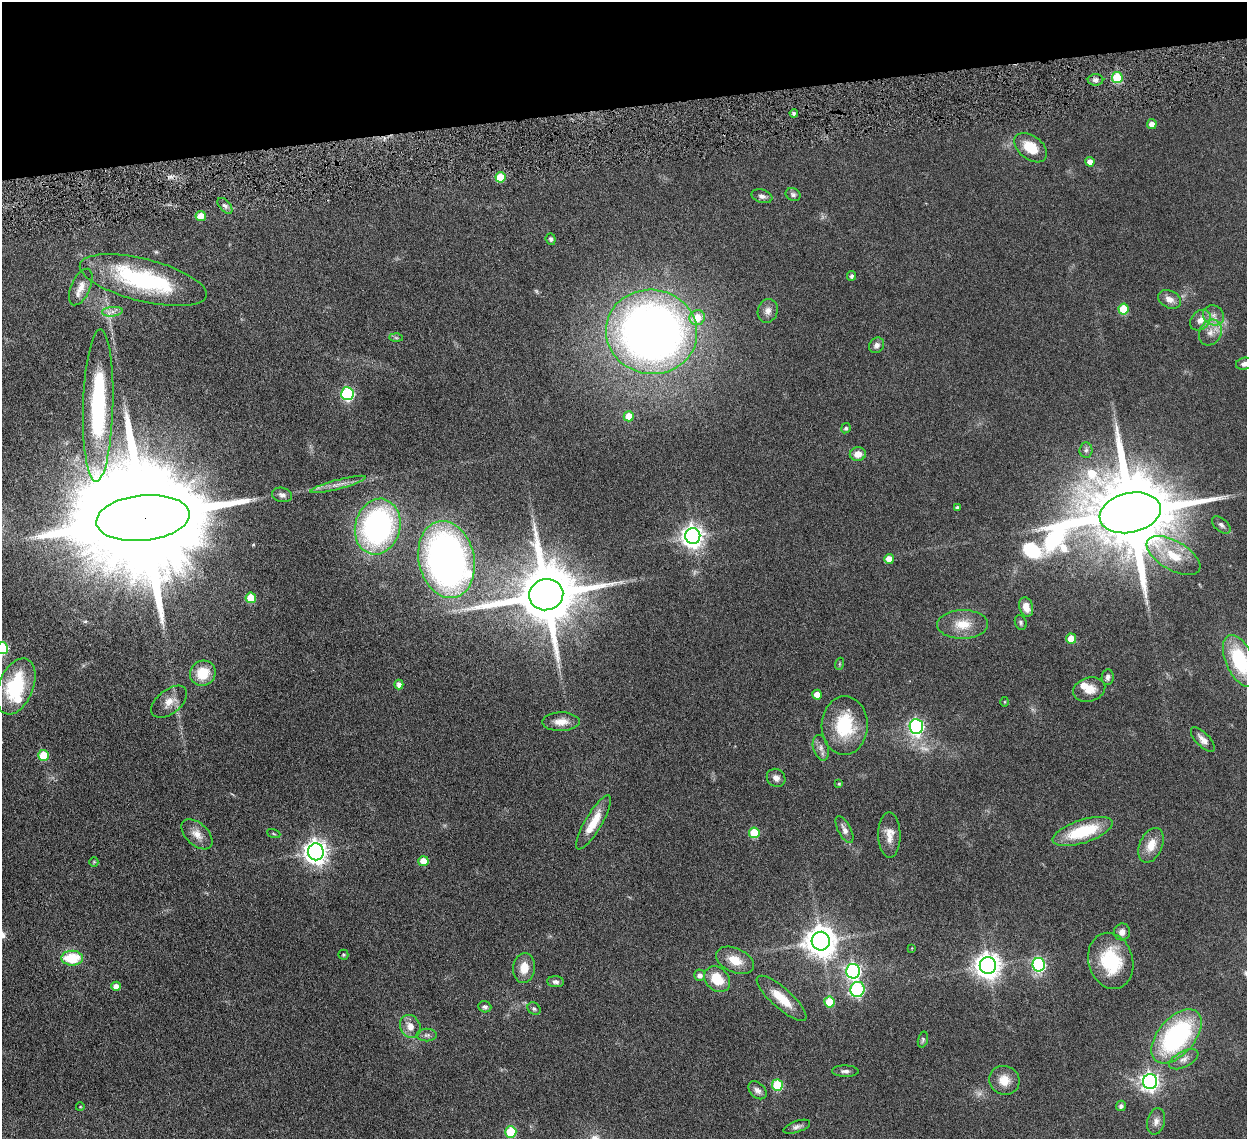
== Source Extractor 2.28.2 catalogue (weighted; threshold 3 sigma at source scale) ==
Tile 3 of 4 x 4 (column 3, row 1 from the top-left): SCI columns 2582-3826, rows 3583-4719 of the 5159 x 5000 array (HDU 1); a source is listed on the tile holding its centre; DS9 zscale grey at full resolution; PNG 1249 x 1141 px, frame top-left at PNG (2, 2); each listed source drawn as its Kron ellipse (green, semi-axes under 4 px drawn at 4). Shown black and unused: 9% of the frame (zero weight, under 4 of 8 exposures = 5% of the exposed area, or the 3 px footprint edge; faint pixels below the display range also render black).
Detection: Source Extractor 2.28.2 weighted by HDU 2 'WHT'; one run over the whole footprint, this tile lists its part. Background 0.0545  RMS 0.0051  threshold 0.0207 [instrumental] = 3 sigma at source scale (4.09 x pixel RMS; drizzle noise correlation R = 1.36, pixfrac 0.8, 0.05/0.05 arcsec/px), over >= 5 px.
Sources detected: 124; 5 too faint to see at this stretch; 1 inside a brighter object's white glare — neither listed nor drawn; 3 inside a brighter listed object's ellipse — not listed separately; the other 115 listed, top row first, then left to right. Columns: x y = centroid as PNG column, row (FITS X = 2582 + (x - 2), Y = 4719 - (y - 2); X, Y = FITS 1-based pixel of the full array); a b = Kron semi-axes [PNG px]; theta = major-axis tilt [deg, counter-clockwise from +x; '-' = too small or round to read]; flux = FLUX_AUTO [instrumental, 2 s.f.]
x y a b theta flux
1117 78 5 5 - 20
1096 80 8 6 0 1.4
794 113 4 4 - 0.8
1152 124 5 4 - 2.9
1031 148 18 12 -37 10
1090 162 5 4 - 3.6
500 177 5 5 - 11
793 195 8 6 -25 1.1
762 196 11 6 -17 1.6
225 206 9 5 -48 1.6
201 216 5 5 - 7
551 239 5 5 - 0.89
852 276 5 4 - 1.1
143 280 65 21 -14 55
81 287 19 9 66 3.9
1169 299 12 8 -24 2.9
1124 309 5 5 - 14
768 311 12 10 72 2.6
112 312 10 4 6 1.8
1213 315 11 9 -35 2.7
697 318 8 7 - 7.9
1200 320 12 8 44 3.4
651 332 46 42 -9 360
1210 332 13 11 62 3.8
396 338 7 4 -2 0.67
876 345 8 7 - 1.7
1244 364 8 6 14 1.5
347 394 6 6 - 52
98 406 76 15 88 56
629 416 5 5 - 6.8
846 428 5 4 - 0.79
1086 450 7 6 - 1.2
858 454 8 6 7 4
338 484 29 4 15 3.3
282 495 10 7 -9 1.6
957 507 4 3 - 0.86
1130 513 31 20 13 8700
143 518 47 23 6 28000
1221 525 11 6 -40 1.5
378 527 28 22 76 100
693 536 8 7 - 300
1173 556 30 14 -30 12
446 559 39 27 -78 210
889 559 5 4 - 4.6
546 595 17 15 13 4200
251 598 5 5 - 13
1026 607 10 7 -73 4.2
1021 622 7 5 -69 0.92
963 624 25 14 1 8.8
1071 639 5 5 - 8.1
2 648 6 6 - 37
1240 661 28 14 -66 31
839 664 6 4 71 0.46
203 673 13 12 - 11
1108 677 8 6 81 1.3
399 684 5 4 - 2
16 686 29 17 68 30
1089 690 16 12 16 5.3
817 695 5 5 - 4.3
169 702 21 12 39 5
1005 702 5 3 - 0.38
561 722 18 9 1 4.6
845 726 29 23 88 24
916 726 7 6 - 110
1203 740 16 7 -45 2.7
821 748 13 7 -74 2.3
43 755 5 5 - 11
776 778 10 8 -40 2.3
839 784 4 3 - 0.56
593 822 31 8 59 9.3
844 830 15 6 -62 2.4
1083 831 31 11 18 22
754 833 5 5 - 17
197 834 18 11 -43 4.5
274 834 7 3 -19 0.43
889 835 22 11 -89 5.2
1151 845 18 11 66 6.1
316 852 8 8 - 330
423 861 5 5 - 6.7
94 862 5 4 - 0.43
1122 932 8 8 - 2.7
821 941 9 9 - 680
912 948 3 2 - 0.26
343 955 5 5 - 0.55
72 958 11 7 -1 17
735 960 20 12 -24 7.5
1111 961 28 22 -74 24
988 965 8 8 - 420
1039 965 7 6 - 66
524 968 15 11 83 6
853 971 7 7 - 120
700 975 5 5 - 2
717 979 14 11 -45 11
556 982 8 5 -3 1.4
116 986 4 4 - 3.1
858 989 7 7 - 52
782 998 32 10 -42 9.8
829 1002 5 5 - 13
485 1007 6 5 - 1.1
534 1009 7 5 -39 0.84
410 1026 12 10 -64 4.2
427 1035 10 6 0 1.4
1176 1036 32 18 49 68
923 1040 8 5 74 0.73
1184 1059 16 8 27 2.7
845 1071 13 5 -2 1.6
1004 1080 15 14 - 6.2
1150 1082 7 7 - 170
777 1085 5 5 - 21
757 1090 10 7 -43 2.2
1121 1106 5 5 - 1.3
80 1107 4 3 - 0.28
1156 1121 13 8 75 2.4
797 1127 14 5 18 1.6
511 1132 6 5 - 18
Overlapping masked pixels (flux is a lower limit): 1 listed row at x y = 143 518
Isophote crosses this tile's border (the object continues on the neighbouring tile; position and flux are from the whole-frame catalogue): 3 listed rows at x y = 1244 364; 2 648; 1240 661